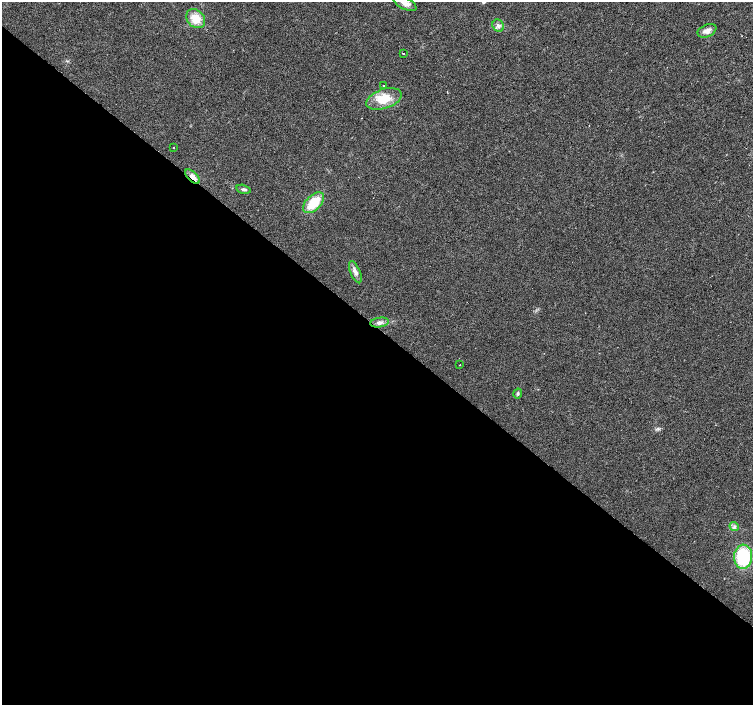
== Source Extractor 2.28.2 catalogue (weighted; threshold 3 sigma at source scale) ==
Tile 14 of 4 x 4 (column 2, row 4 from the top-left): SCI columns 1507-3008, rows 236-1641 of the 6013 x 6028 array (HDU 1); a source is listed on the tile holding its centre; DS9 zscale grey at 2 x 2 block average (1 PNG px = mean of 2 x 2 image px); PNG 755 x 707 px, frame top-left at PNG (2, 2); each listed source drawn as its Kron ellipse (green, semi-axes under 4 px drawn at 4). Shown black and unused: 54% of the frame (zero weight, under 2 of 3 exposures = <1% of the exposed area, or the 3 px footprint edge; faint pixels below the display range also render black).
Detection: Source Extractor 2.28.2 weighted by HDU 2 'WHT'; one run over the whole footprint, this tile lists its part. Background 0.0219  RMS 0.0061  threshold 0.0273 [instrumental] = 3 sigma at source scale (4.5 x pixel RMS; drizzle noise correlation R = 1.50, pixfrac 1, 0.0396/0.0396 arcsec/px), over >= 5 px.
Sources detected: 17; all 17 listed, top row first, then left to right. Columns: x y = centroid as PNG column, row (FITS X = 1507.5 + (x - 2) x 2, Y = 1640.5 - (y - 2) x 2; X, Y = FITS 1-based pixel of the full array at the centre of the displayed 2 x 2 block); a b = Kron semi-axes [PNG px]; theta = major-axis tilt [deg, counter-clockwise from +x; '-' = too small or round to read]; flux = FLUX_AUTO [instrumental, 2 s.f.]
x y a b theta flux
405 3 12 5 -26 9.7
196 19 10 8 -48 23
498 26 6 5 - 4.8
707 31 10 6 24 7.1
403 53 2 2 - 2.4
384 86 2 2 - 1
384 99 18 9 18 30
174 148 2 2 - 1.4
193 177 9 4 -44 8.2
243 189 7 3 -15 3.1
314 203 13 7 44 38
355 272 12 5 -67 6.6
379 322 9 4 8 5.7
460 365 2 2 - 0.74
518 393 5 3 - 2.1
734 526 5 2 - 1.7
743 557 12 9 88 89
Overlapping masked pixels (flux is a lower limit): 1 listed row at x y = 193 177
Isophote crosses this tile's border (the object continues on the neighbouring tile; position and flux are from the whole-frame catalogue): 1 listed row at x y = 405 3
Diffuse or blended objects may show on this block-average render without a row.